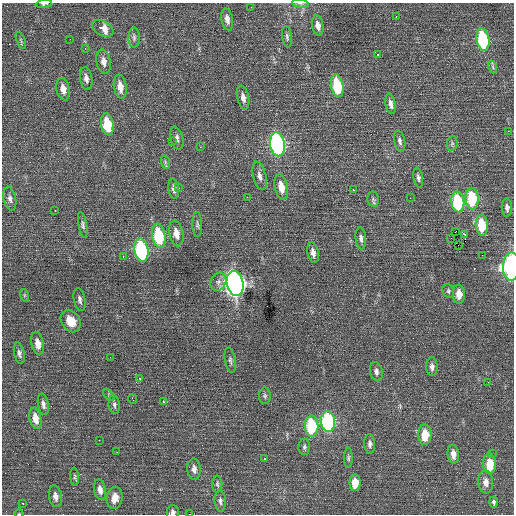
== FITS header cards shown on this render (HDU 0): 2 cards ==
NAXIS1  =                  512 / Axis length
NAXIS2  =                  512 / Axis length

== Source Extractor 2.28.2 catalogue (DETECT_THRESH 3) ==
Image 512 x 512 px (HDU 0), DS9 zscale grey, 1 PNG px = 1 image px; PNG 516 x 516 px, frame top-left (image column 1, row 512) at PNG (2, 3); each listed source drawn as its Kron ellipse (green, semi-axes under 4 px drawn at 4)
Background 0.196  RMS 0.85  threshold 2.56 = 3 sigma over >= 5 px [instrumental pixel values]
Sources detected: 108; all 108 listed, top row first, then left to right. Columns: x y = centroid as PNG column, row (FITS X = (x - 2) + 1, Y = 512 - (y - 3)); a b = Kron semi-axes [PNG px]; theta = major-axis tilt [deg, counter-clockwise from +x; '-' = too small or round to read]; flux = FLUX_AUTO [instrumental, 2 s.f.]
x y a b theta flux
44 4 8 4 7 130
300 4 8 4 -9 110
251 7 2 2 - 30
396 17 3 2 - 270
227 19 11 6 -79 320
318 25 10 5 -79 380
103 28 12 7 -31 800
287 37 11 4 -82 140
134 38 10 5 -90 170
70 39 2 2 - 34
483 39 11 6 -80 4800
21 40 9 3 -68 84
85 48 3 3 - 68
377 54 3 3 - 190
104 62 12 7 -80 370
493 67 6 4 -71 92
86 78 12 6 -80 270
337 86 11 6 -79 2800
120 87 12 6 -81 610
63 89 11 6 -79 420
243 98 12 6 -79 330
391 104 10 5 -80 250
107 124 11 6 -80 2000
508 131 2 2 - 120
177 138 12 6 -76 220
172 141 3 3 - 32
400 141 11 5 -78 190
277 144 12 7 -79 13000
452 144 7 5 79 120
200 147 3 2 - 51
165 162 7 4 -72 96
260 176 14 6 -75 310
418 178 10 5 -80 170
281 187 13 6 -78 740
179 188 2 2 - 130
174 189 10 5 -83 210
353 190 3 2 - 220
247 197 2 2 - 140
410 198 2 2 - 57
472 198 11 6 -85 3000
10 199 12 6 -77 230
373 199 8 5 -80 130
458 202 10 6 -84 3900
507 208 9 5 -87 210
55 211 3 2 - 470
83 225 13 4 -80 150
197 225 12 5 -89 140
482 225 10 6 -85 2000
455 231 3 2 - 24
176 233 13 7 -78 550
464 234 3 2 - 43
159 236 12 6 -80 3600
361 238 11 5 -84 200
451 238 3 2 - 220
458 245 2 2 - 150
141 250 12 7 -80 7400
313 253 10 5 -77 310
482 255 2 2 - 29
123 257 3 2 - 60
511 267 14 8 89 8800
218 282 9 7 64 250
235 283 13 8 -79 42000
448 291 7 5 -69 100
459 294 9 6 -86 630
24 295 6 4 -72 82
80 300 12 6 -78 200
71 321 12 9 -57 890
38 343 12 6 -78 500
19 353 11 5 -78 190
110 357 2 2 - 28
230 360 12 5 -80 190
432 367 9 6 -88 230
376 371 9 6 -78 210
140 378 3 3 - 130
488 382 3 2 - 64
109 395 7 4 -46 95
265 396 8 6 -90 130
132 399 5 2 - 120
163 402 4 3 - 390
43 404 11 5 -80 210
114 405 9 5 -83 160
35 418 11 6 -78 590
328 422 10 7 -88 8400
312 426 10 7 -87 3700
425 435 10 6 -90 1200
99 440 2 2 - 260
370 444 10 5 -87 210
304 447 8 6 89 130
117 452 2 2 - 27
492 453 2 2 - 27
453 454 9 5 -85 410
264 458 3 3 - 440
348 458 10 4 89 120
490 464 10 6 -87 1200
194 469 10 6 -86 300
75 477 9 3 -86 91
486 482 11 7 -85 380
355 483 8 5 86 860
217 484 8 5 -88 110
100 490 10 6 -80 350
55 496 11 6 -80 300
115 498 11 8 81 490
220 501 10 5 -88 190
494 502 5 4 - 120
23 503 2 2 - 570
173 512 7 6 - 180
19 514 4 3 - 40
190 514 3 2 - 120
At the frame edge (FLAGS 8, measured only in part): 6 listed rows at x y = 44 4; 300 4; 511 267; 173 512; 19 514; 190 514